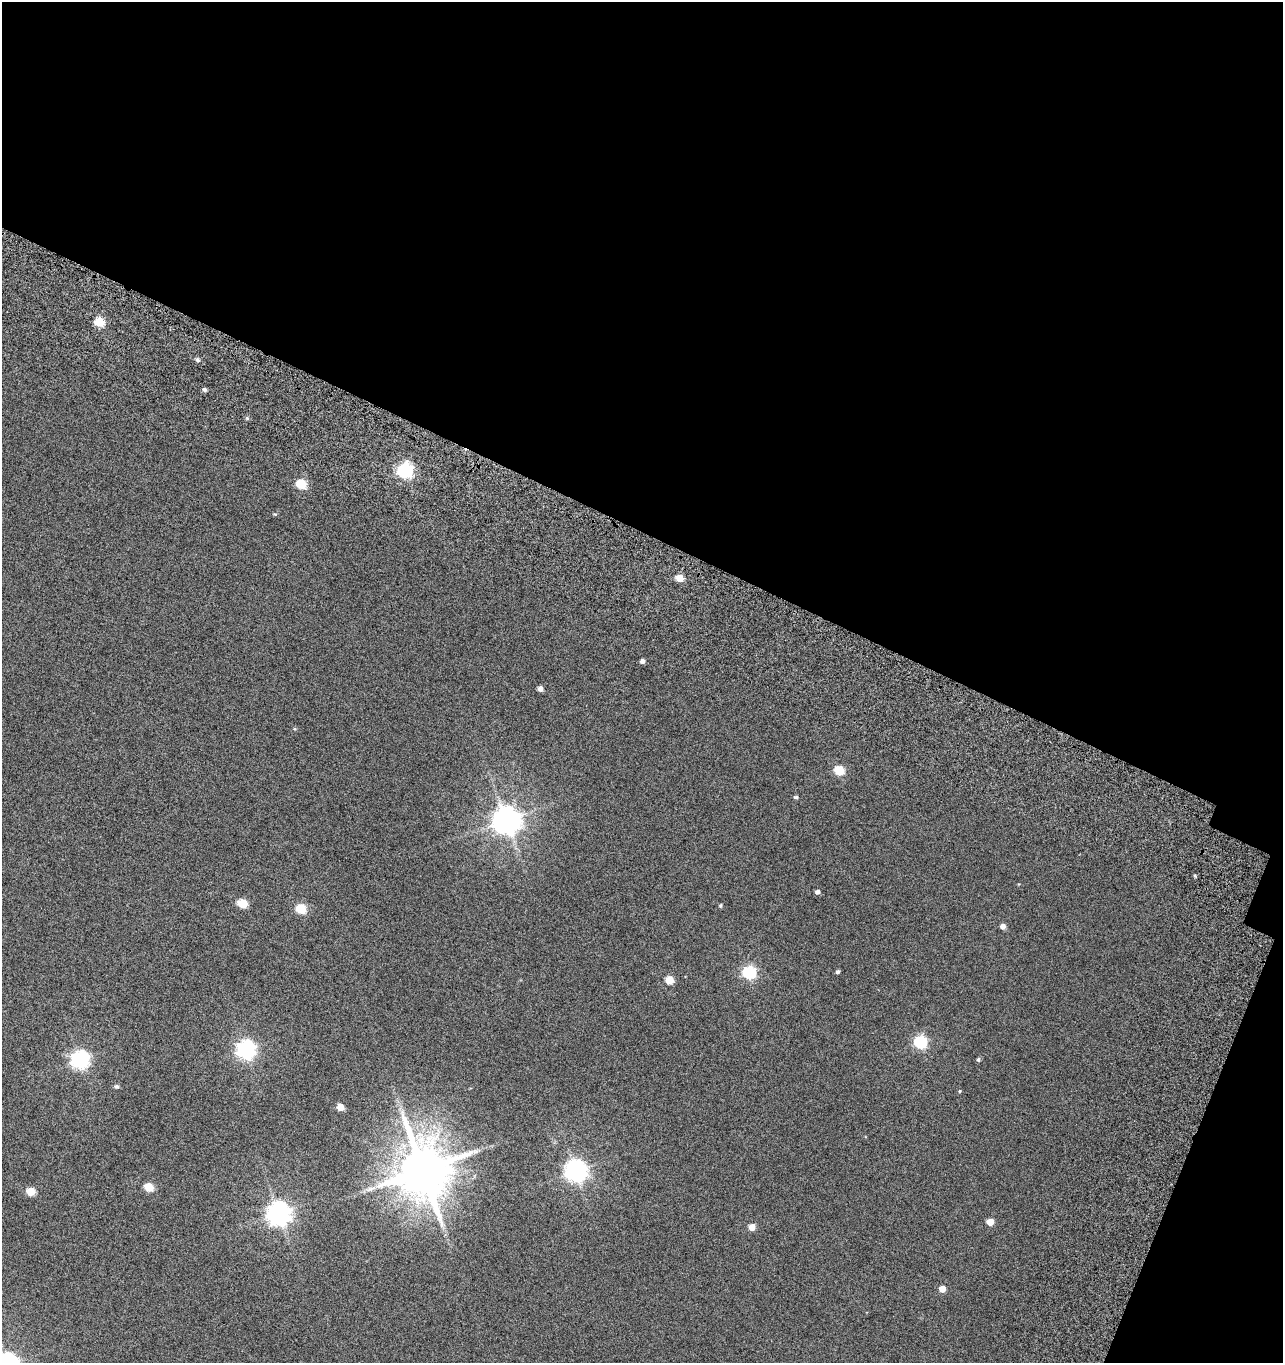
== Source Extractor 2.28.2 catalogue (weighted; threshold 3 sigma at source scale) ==
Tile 2 of 2 x 2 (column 2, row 1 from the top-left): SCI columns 1591-2871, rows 1555-2915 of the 3170 x 3112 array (HDU 1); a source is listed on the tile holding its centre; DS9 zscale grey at full resolution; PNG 1285 x 1365 px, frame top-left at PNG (2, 2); no overlay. Shown black and unused: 41% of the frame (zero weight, under 5 of 10 exposures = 19% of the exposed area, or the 3 px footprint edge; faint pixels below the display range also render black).
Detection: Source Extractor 2.28.2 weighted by HDU 2 'WHT'; one run over the whole footprint, this tile lists its part. Background 0.0379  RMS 0.024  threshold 0.098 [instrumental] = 3 sigma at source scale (4.09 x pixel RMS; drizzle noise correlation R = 1.36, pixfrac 0.8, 0.0396/0.0396 arcsec/px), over >= 5 px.
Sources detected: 37; all 37 listed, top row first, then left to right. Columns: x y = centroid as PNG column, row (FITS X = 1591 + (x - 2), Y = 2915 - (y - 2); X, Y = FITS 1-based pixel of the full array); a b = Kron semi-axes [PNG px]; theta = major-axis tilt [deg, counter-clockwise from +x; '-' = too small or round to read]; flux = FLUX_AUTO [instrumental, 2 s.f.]
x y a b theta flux
99 322 5 5 - 81
198 360 5 5 - 4.7
204 390 4 4 - 4.4
247 418 6 5 - 3
405 471 6 6 - 480
301 484 5 5 - 110
275 514 4 4 - 2.1
680 578 5 5 - 39
642 661 4 4 - 7
540 689 5 5 - 8.3
839 770 5 5 - 96
796 797 5 4 - 3.2
506 820 8 8 - 2600
1195 876 4 3 - 2.5
817 892 5 4 - 5.7
242 903 5 5 - 80
720 905 5 4 - 2.4
301 909 5 5 - 100
1003 926 5 4 - 11
838 972 5 4 - 3.7
749 973 6 6 - 300
669 980 5 5 - 50
920 1042 6 6 - 250
246 1050 7 7 - 800
978 1059 5 5 - 3.4
80 1060 7 7 - 680
116 1086 6 5 - 4.1
960 1091 4 4 - 2
340 1107 5 5 - 27
423 1170 15 13 -79 12000
576 1171 7 7 - 1300
149 1187 5 5 - 62
31 1191 5 5 - 49
279 1213 8 8 - 1600
990 1222 5 5 - 29
752 1227 5 5 - 23
942 1289 5 5 - 25